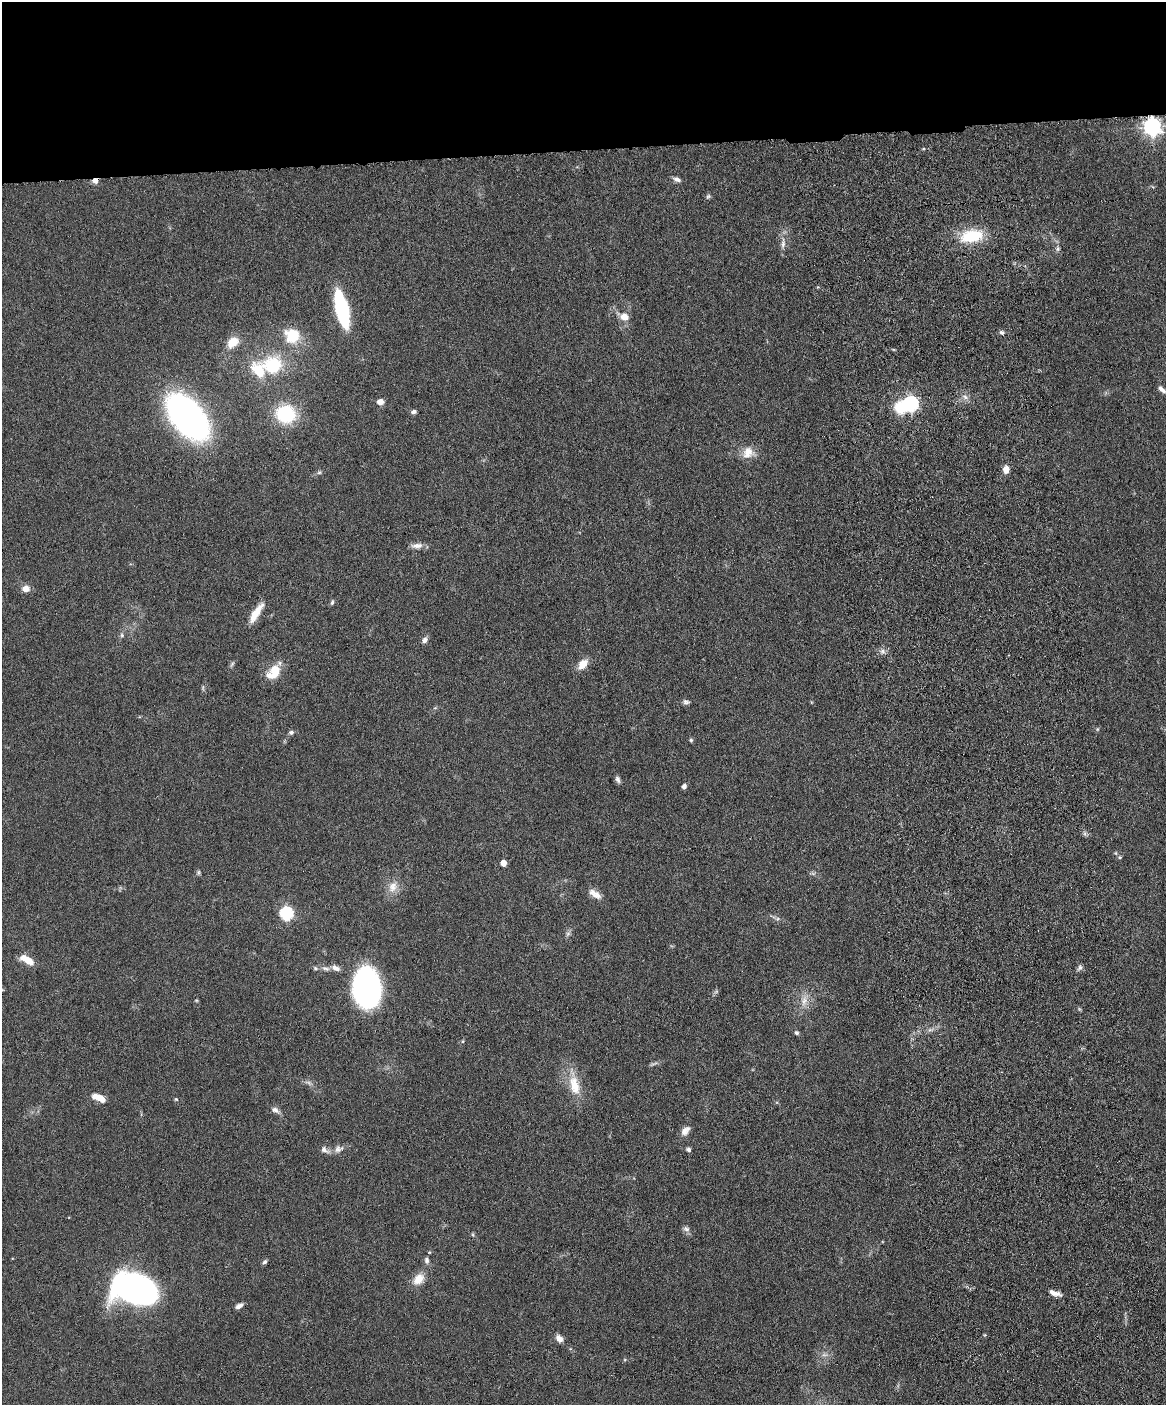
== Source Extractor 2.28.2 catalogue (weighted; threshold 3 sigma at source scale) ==
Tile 2 of 4 x 3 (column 2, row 1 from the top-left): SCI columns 1222-2385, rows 3052-4454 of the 4773 x 4594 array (HDU 1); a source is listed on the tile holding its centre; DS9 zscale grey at full resolution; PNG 1168 x 1407 px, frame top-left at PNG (2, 2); no overlay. Shown black and unused: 11% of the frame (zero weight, under 4 of 8 exposures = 3% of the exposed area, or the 3 px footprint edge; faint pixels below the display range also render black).
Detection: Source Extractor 2.28.2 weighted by HDU 2 'WHT'; one run over the whole footprint, this tile lists its part. Background 0.0807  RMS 0.0046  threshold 0.0188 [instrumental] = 3 sigma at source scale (4.09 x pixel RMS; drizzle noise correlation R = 1.36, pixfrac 0.8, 0.05/0.05 arcsec/px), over >= 5 px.
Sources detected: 76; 2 too faint to see at this stretch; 1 inside a brighter object's white glare — not listed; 3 inside a brighter listed object's ellipse — not listed separately; the other 70 listed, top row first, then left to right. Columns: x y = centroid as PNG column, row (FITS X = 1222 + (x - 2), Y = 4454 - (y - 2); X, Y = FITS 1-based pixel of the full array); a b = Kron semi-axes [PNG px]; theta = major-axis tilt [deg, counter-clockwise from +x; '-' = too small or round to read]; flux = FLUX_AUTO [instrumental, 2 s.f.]
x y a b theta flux
1152 126 7 7 - 160
677 179 11 5 -22 1.6
95 180 7 5 18 2.3
708 196 8 5 39 0.79
972 236 29 16 9 16
783 243 16 6 87 2.5
1058 249 6 5 - 0.82
342 308 36 11 -76 36
624 317 10 8 -14 4.1
1002 332 6 5 - 0.91
292 335 19 17 -41 13
232 342 12 9 41 6.5
272 366 23 20 5 23
1162 389 10 5 -42 1.7
965 397 8 4 -45 1.3
380 402 7 6 - 2.7
911 403 7 6 - 84
414 412 7 5 15 1.1
286 414 19 17 -11 25
187 417 43 23 -50 170
748 453 16 15 - 5.1
1006 469 9 7 80 3
319 473 6 4 2 0.7
417 546 16 7 2 2.6
26 589 9 7 -8 3.1
332 602 7 5 64 0.72
256 613 25 7 57 6.3
122 635 6 5 - 0.76
424 640 7 6 - 1.6
882 651 6 6 - 1.3
583 664 14 9 47 4.3
274 671 18 12 54 9.5
686 702 9 6 -5 1.1
1097 729 6 4 89 0.48
291 732 7 6 - 0.99
691 740 5 5 - 0.63
618 779 9 5 -68 1.3
684 786 6 5 - 1.3
1120 857 5 5 - 0.57
503 863 5 5 - 4
198 872 6 5 - 0.69
393 887 17 12 63 4.7
596 895 14 9 -20 2.9
286 914 6 6 - 59
27 960 16 7 -29 6.5
1080 967 8 6 58 1.1
315 968 5 5 - 0.69
336 968 12 7 -23 2.1
366 987 31 21 -84 120
196 1000 6 3 -18 0.4
804 1001 16 7 77 3.6
796 1033 5 4 - 1
654 1064 13 2 17 0.81
574 1085 30 14 -76 9.7
99 1098 14 6 -23 5.2
176 1099 5 4 - 0.47
275 1110 11 7 -25 1.8
685 1131 13 8 46 2.7
339 1149 15 9 17 2.7
689 1149 5 4 - 1
324 1150 13 7 -34 1.9
686 1229 10 7 -20 1.4
473 1235 5 3 - 0.49
427 1260 9 6 -75 1.3
265 1262 7 4 44 0.85
418 1279 17 12 49 5.4
136 1288 31 19 -15 250
1055 1293 14 5 -16 2.7
239 1306 9 5 29 1.7
559 1339 9 6 -51 2.7
Overlapping masked pixels (flux is a lower limit): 2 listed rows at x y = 1152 126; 95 180